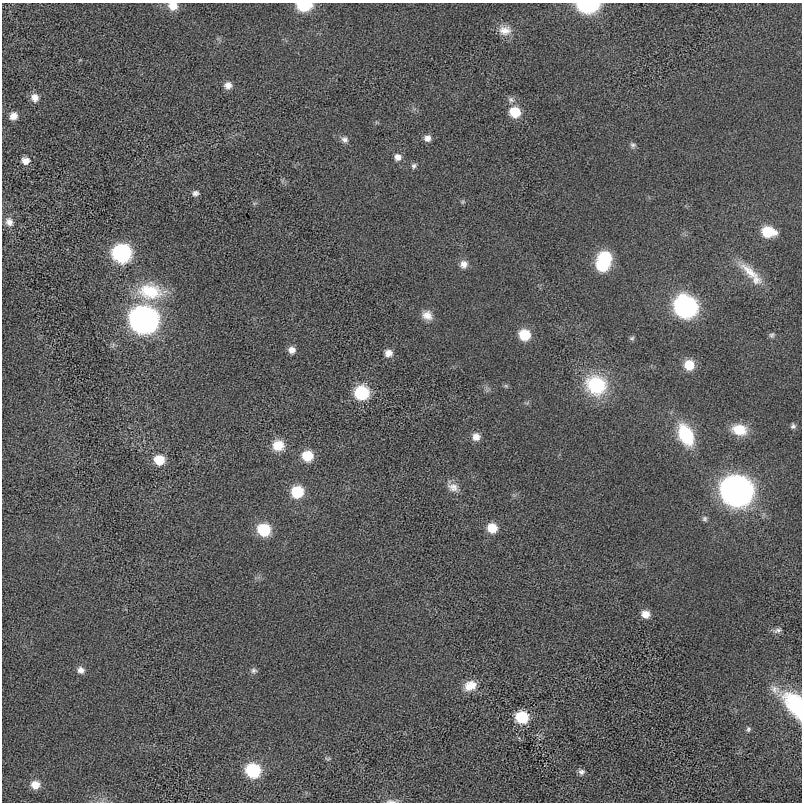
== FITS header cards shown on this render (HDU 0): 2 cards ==
NAXIS1  =                  800 / length of data axis 1
NAXIS2  =                  800 / length of data axis 2

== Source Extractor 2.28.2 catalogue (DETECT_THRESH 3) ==
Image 800 x 800 px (HDU 0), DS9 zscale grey, 1 PNG px = 1 image px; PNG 804 x 804 px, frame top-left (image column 1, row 800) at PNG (2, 3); no overlay
Background -2.94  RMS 110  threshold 319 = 3 sigma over >= 5 px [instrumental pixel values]
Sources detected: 64; all 64 listed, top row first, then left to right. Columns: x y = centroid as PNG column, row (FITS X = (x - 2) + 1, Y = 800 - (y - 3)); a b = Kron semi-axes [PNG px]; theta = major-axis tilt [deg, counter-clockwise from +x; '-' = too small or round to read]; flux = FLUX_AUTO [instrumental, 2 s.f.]
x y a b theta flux
304 5 10 7 0 4.1e+05
588 5 12 7 -1 1.1e+06
173 6 10 8 -10 8.7e+04
505 30 17 13 -4 8.3e+04
228 85 9 8 - 4.9e+04
35 98 10 9 - 5.4e+04
511 100 10 8 -38 3.0e+04
515 112 10 9 - 2.0e+05
13 116 8 8 - 5.4e+04
427 138 8 8 - 3.9e+04
345 140 9 8 - 3.2e+04
633 145 8 7 - 1.9e+04
398 157 9 8 - 4.2e+04
26 161 9 8 - 5.6e+04
414 166 7 6 - 1.9e+04
195 193 9 7 9 2.6e+04
463 202 6 5 - 1.1e+04
9 222 12 10 -62 5.4e+04
768 232 12 9 -8 2.5e+05
122 253 11 11 - 1.3e+06
605 257 11 9 -21 3.6e+05
464 264 10 10 - 4.7e+04
602 265 11 9 -20 4.0e+05
750 272 39 11 -41 1.7e+05
150 291 33 22 -7 3.4e+05
686 307 12 11 - 2.7e+06
427 315 13 11 -26 6.6e+04
143 320 13 12 - 6.0e+06
524 335 9 9 - 2.2e+05
772 335 8 6 61 1.7e+04
632 338 7 5 16 1.3e+04
292 350 8 8 - 4.5e+04
388 353 8 8 - 5.0e+04
689 365 10 9 - 1.6e+05
596 385 25 23 -27 4.5e+05
506 386 6 5 - 1.2e+04
362 393 10 10 - 5.1e+05
793 426 7 6 - 1.8e+04
739 430 17 12 -10 1.7e+05
686 435 19 12 -65 4.8e+05
476 437 9 9 - 5.4e+04
278 445 13 12 - 1.3e+05
307 456 10 9 - 1.9e+05
159 460 10 9 - 1.7e+05
453 487 15 11 -22 6.0e+04
737 491 14 13 - 9.8e+06
297 492 10 10 - 2.8e+05
705 519 8 7 - 1.8e+04
492 528 9 9 - 1.4e+05
264 530 10 10 - 3.4e+05
645 614 9 8 - 6.6e+04
777 630 11 6 12 2.5e+04
81 670 9 8 - 4.0e+04
254 670 9 7 9 2.0e+04
470 686 16 12 23 1.0e+05
775 689 15 12 -30 6.6e+04
795 705 30 16 -56 5.5e+05
522 717 10 9 - 3.5e+05
748 729 7 5 80 1.5e+04
328 759 7 5 -6 1.2e+04
253 770 10 9 - 5.6e+05
581 772 8 7 - 2.5e+04
35 785 10 9 - 8.2e+04
391 801 16 4 0 2.5e+04
At the frame edge (FLAGS 8, measured only in part): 5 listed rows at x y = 304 5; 588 5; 173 6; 795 705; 391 801